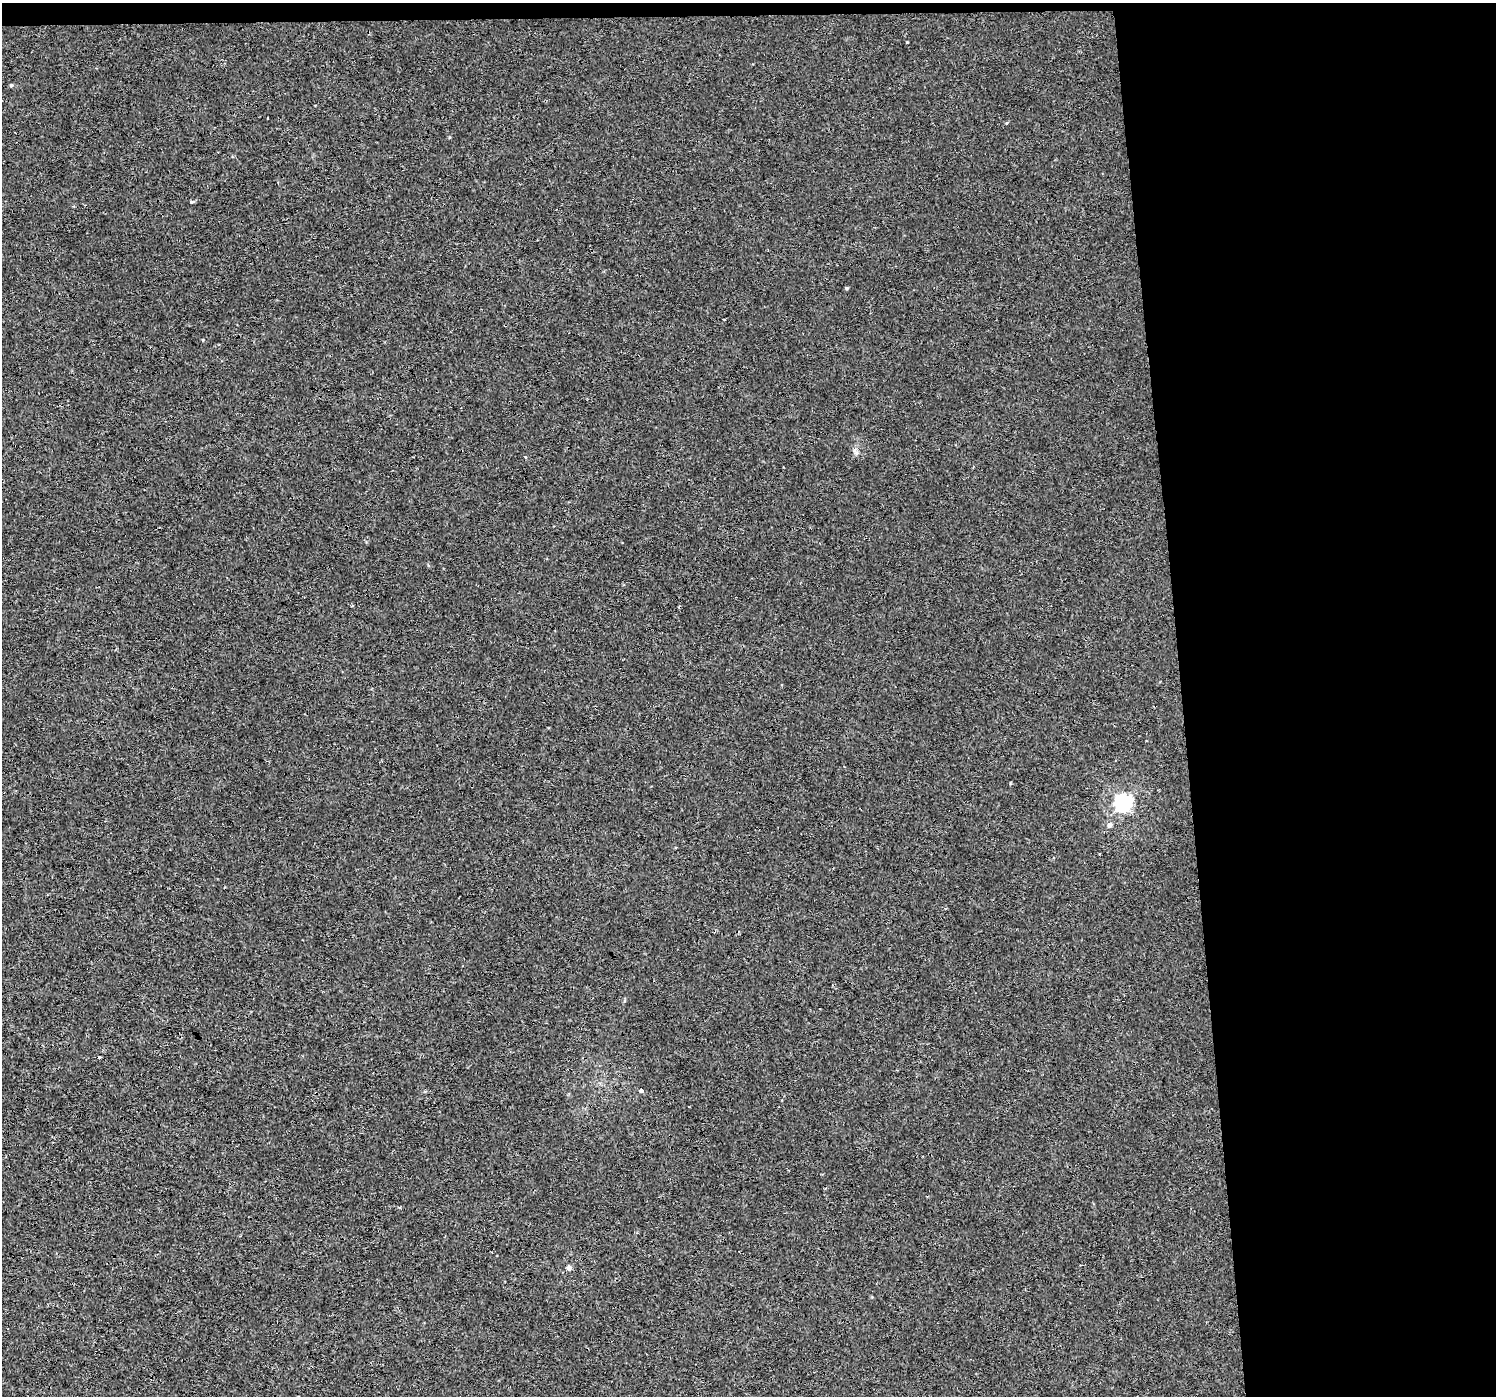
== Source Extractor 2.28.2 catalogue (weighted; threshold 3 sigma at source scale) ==
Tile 3 of 3 x 3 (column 3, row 1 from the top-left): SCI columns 2990-4483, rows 2792-4185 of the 4483 x 4230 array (HDU 1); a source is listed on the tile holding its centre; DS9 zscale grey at full resolution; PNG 1498 x 1398 px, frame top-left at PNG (2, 3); no overlay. Shown black and unused: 22% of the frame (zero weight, under 3 of 4 exposures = <1% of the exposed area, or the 3 px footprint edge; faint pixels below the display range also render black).
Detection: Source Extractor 2.28.2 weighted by HDU 2 'WHT'; one run over the whole footprint, this tile lists its part. Background 5.44e-04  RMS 0.0017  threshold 0.00785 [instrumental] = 3 sigma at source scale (4.5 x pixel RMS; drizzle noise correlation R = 1.50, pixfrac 1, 0.0396/0.0396 arcsec/px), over >= 5 px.
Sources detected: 10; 2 cosmic-ray / hot-pixel residue — not listed; the other 8 listed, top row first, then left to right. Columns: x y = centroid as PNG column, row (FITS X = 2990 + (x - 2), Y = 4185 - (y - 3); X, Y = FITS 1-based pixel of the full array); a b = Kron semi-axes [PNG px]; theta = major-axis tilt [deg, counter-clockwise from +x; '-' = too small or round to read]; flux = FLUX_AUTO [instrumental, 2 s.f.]
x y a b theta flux
11 85 4 4 - 0.2
192 202 4 3 - 0.4
846 288 5 3 - 0.18
855 452 12 4 -45 0.5
1123 803 8 6 45 58
1109 825 6 5 - 0.68
641 1091 4 3 - 1.1
569 1268 6 5 - 0.68